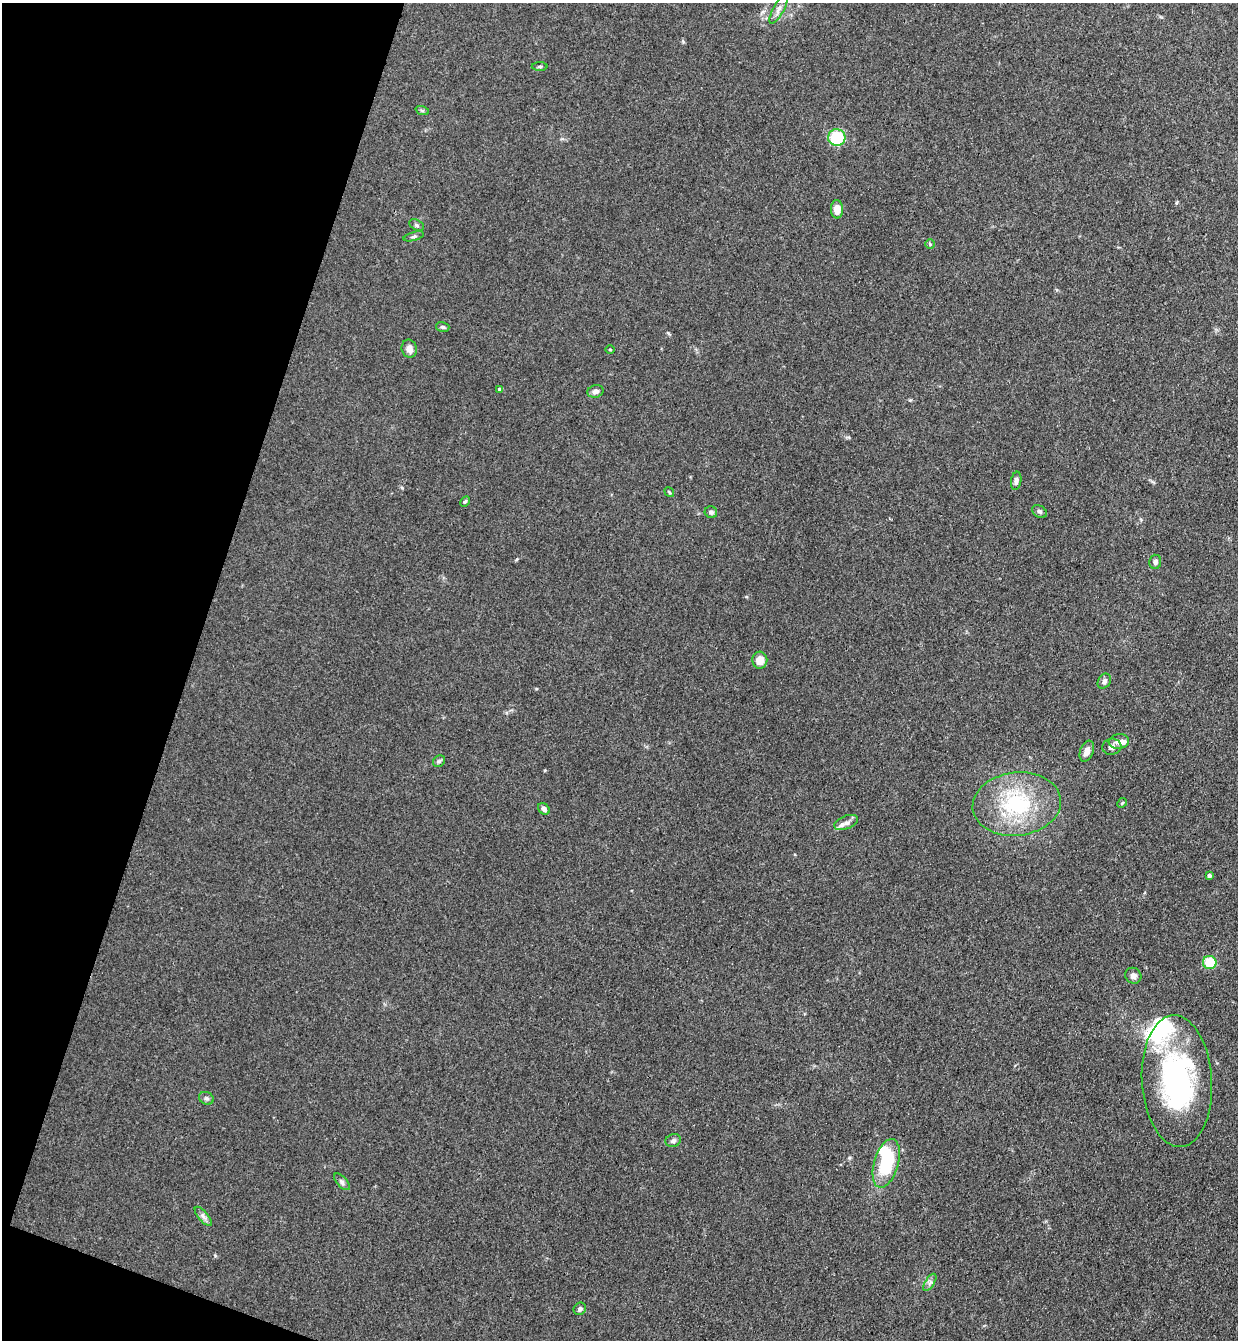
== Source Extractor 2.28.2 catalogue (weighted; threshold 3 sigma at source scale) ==
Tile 9 of 4 x 4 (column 1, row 3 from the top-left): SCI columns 189-1424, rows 1361-2698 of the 5447 x 5397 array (HDU 1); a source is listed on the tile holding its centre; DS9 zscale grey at full resolution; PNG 1240 x 1342 px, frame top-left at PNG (2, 3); each listed source drawn as its Kron ellipse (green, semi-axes under 4 px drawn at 4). Shown black and unused: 16% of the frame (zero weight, under 3 of 4 exposures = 5% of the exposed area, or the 3 px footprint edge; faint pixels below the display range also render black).
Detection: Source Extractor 2.28.2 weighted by HDU 2 'WHT'; one run over the whole footprint, this tile lists its part. Background 0.128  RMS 0.0077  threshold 0.0349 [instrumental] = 3 sigma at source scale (4.5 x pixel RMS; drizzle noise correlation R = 1.50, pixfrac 1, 0.05/0.05 arcsec/px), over >= 5 px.
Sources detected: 44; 2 inside a brighter object's white glare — neither listed nor drawn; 2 inside a brighter listed object's ellipse — not listed separately; the other 40 listed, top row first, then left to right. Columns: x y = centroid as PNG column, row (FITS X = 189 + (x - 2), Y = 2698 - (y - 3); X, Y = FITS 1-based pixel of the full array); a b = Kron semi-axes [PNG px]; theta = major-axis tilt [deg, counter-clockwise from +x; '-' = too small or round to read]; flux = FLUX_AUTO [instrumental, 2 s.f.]
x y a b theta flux
779 9 16 5 62 4.1
540 67 8 4 1 1.2
422 110 7 4 -19 1.1
837 138 8 8 - 36
837 209 9 6 -88 7.5
417 225 8 5 -28 1.6
414 236 10 4 16 1.5
930 244 4 4 - 0.83
443 327 7 5 -17 1.5
409 349 9 7 -74 4.2
610 350 5 3 - 0.66
500 390 4 3 - 2.3
596 391 8 6 17 3.1
1016 481 9 5 80 2.9
669 492 5 3 - 0.76
465 501 5 3 - 1.1
1039 511 8 5 -31 2.1
711 512 6 5 - 2.3
1155 562 7 6 - 2.4
760 660 8 7 - 8.1
1104 681 8 6 57 2.6
1119 742 10 7 5 4.1
1112 747 9 8 - 3.2
1087 751 11 6 68 5.3
439 761 6 5 - 1.5
1122 803 5 4 - 0.93
1017 804 44 31 7 70
544 809 6 5 - 2.9
846 822 12 6 21 4
1209 875 4 3 - 2.2
1210 962 7 6 - 23
1133 976 8 7 - 3
1177 1081 66 35 -87 150
206 1098 7 6 - 1.9
673 1140 8 6 17 2.2
886 1163 25 12 74 44
342 1182 10 5 -49 2
203 1216 12 5 -50 2.8
930 1282 10 4 59 2.2
580 1309 6 6 - 2.3